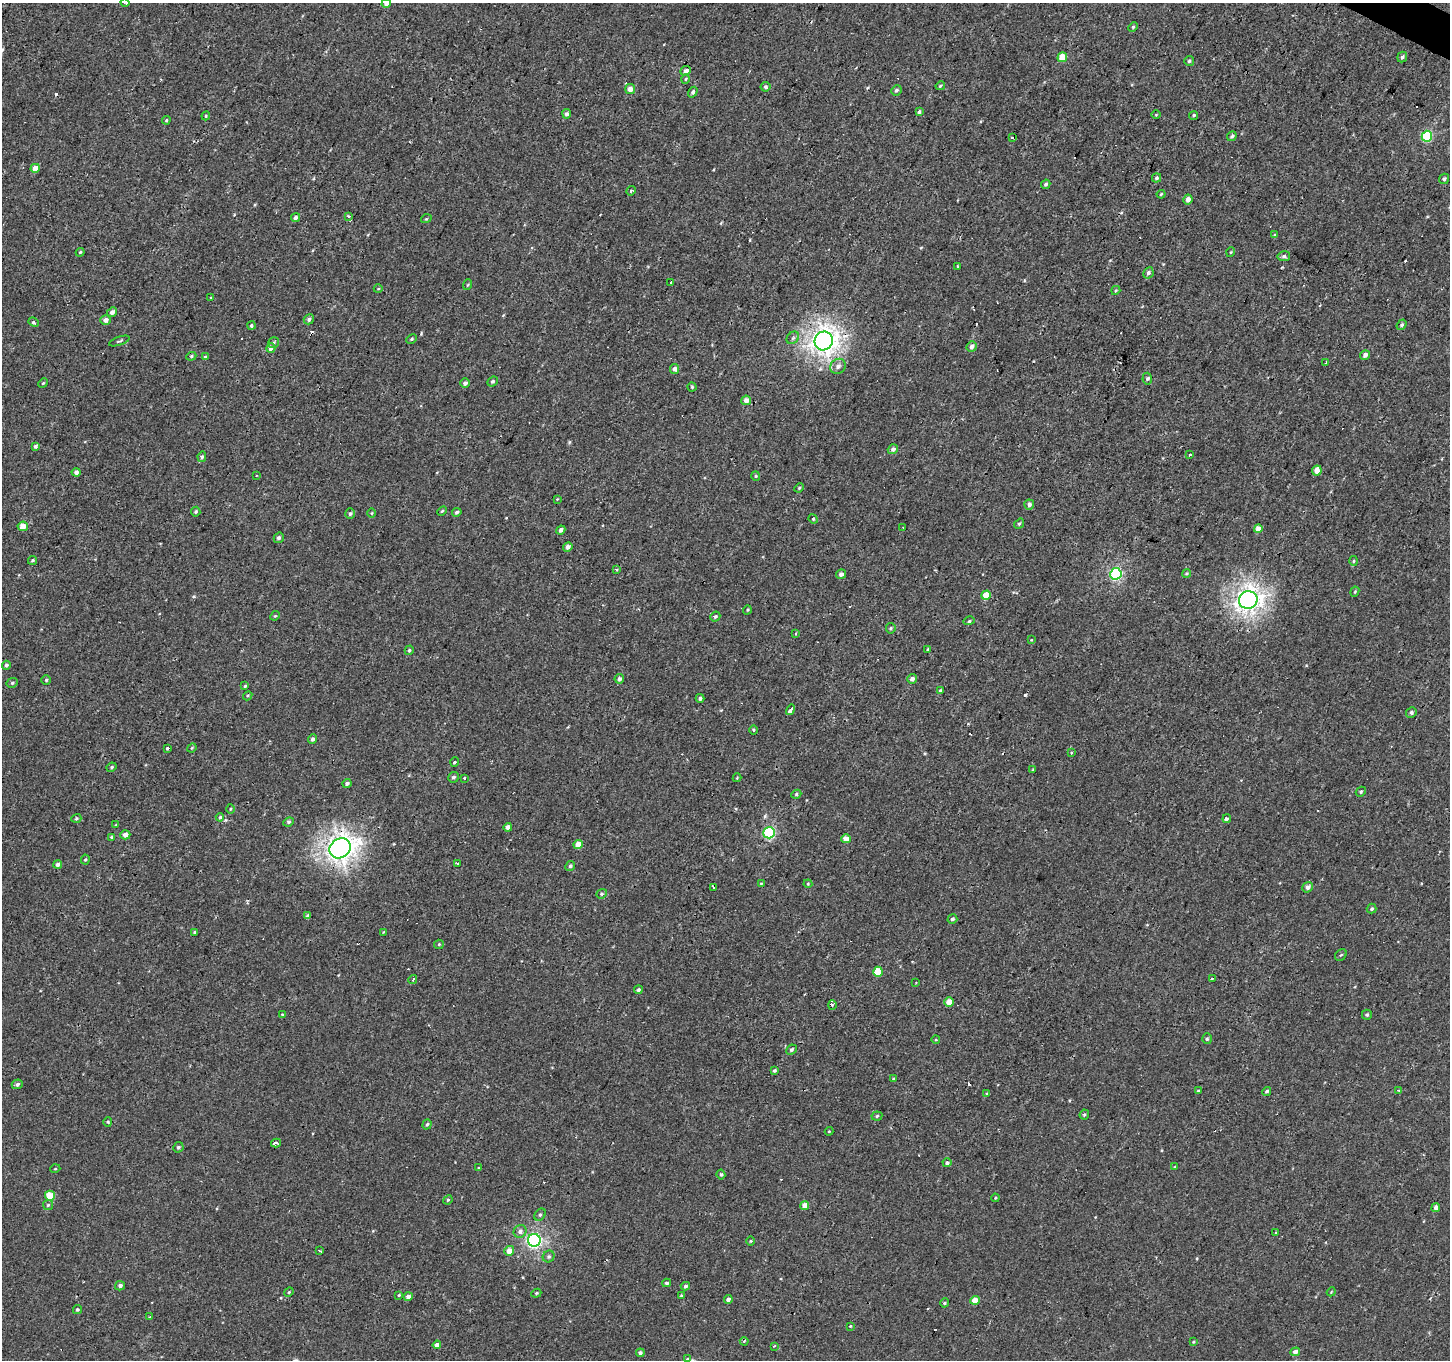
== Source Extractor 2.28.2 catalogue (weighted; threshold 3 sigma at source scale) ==
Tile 10 of 4 x 4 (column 2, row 3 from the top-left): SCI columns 1450-2897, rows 1617-2974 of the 5792 x 5881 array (HDU 1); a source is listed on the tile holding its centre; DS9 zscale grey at full resolution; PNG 1452 x 1362 px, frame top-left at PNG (2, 3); each listed source drawn as its Kron ellipse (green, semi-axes under 4 px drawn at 4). Shown black and unused: <1% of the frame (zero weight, under 2 of 3 exposures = <1% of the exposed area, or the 3 px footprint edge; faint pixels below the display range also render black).
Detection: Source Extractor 2.28.2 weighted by HDU 2 'WHT'; one run over the whole footprint, this tile lists its part. Background -5.20e-04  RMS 0.004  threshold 0.0181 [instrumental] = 3 sigma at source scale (4.5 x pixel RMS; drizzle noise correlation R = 1.50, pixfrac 1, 0.0396/0.0396 arcsec/px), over >= 5 px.
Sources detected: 255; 24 cosmic-ray / hot-pixel residue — neither listed nor drawn; the other 231 listed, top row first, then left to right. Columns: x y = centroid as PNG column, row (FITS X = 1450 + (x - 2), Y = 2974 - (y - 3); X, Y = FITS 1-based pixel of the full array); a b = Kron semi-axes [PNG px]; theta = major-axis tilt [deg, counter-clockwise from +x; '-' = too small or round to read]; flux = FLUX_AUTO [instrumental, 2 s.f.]
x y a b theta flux
125 3 4 2 - 0.74
386 3 5 4 - 2.4
1133 27 5 4 - 0.54
1062 57 5 4 - 8.3
1402 57 5 4 - 0.85
1189 61 5 5 - 0.71
685 71 5 5 - 2
686 79 5 3 - 0.36
940 86 5 3 - 0.53
765 87 5 4 - 0.98
630 89 5 5 - 2.7
896 90 5 4 - 0.87
693 92 6 4 57 0.86
919 112 4 3 - 0.82
567 114 5 4 - 1.2
1156 115 5 3 - 0.32
1194 115 5 4 - 0.65
206 116 4 4 - 0.44
166 120 4 4 - 0.53
1232 136 5 4 - 0.88
1427 136 5 5 - 30
1013 138 3 3 - 4.1
35 168 5 4 - 3.9
1157 178 4 4 - 0.72
1444 179 5 5 - 0.92
1046 184 5 4 - 0.71
631 191 5 3 - 0.6
1161 194 4 3 - 0.44
1188 199 5 4 - 2.5
295 217 5 4 - 1.1
349 217 3 3 - 1.1
426 219 5 3 - 0.36
1275 235 3 3 - 0.66
80 252 4 3 - 0.5
1231 252 5 3 - 0.34
1284 256 6 5 - 0.93
958 267 3 3 - 1.3
1148 273 6 5 - 1.1
671 283 3 3 - 1.4
467 285 5 3 - 0.42
378 289 4 3 - 0.28
1116 290 5 4 - 0.47
210 298 3 3 - 0.77
112 312 5 4 - 1.7
309 319 5 4 - 0.99
105 320 5 5 - 2.1
34 322 5 4 - 0.67
1402 325 6 4 52 0.75
251 326 4 4 - 0.76
793 338 7 5 45 0.89
412 339 5 4 - 0.55
119 341 11 3 19 0.62
824 341 9 9 - 300
274 343 5 5 - 0.67
972 347 6 5 - 1.4
271 348 5 4 - 1.9
1365 355 5 4 - 1.8
191 356 5 4 - 0.55
205 357 4 4 - 0.64
1326 362 4 2 - 0.42
838 366 8 7 - 2
675 369 5 4 - 1.6
1147 379 6 4 85 0.79
492 381 5 4 - 0.75
43 383 5 4 - 0.46
465 383 5 4 - 1.3
692 387 4 4 - 0.52
746 400 5 4 - 2.7
35 446 4 3 - 0.77
893 449 5 4 - 1.5
1190 455 3 3 - 1.2
202 457 5 4 - 0.79
1317 471 5 5 - 3.4
76 472 4 4 - 1.5
256 476 3 2 - 0.56
756 476 5 4 - 0.46
799 488 5 4 - 0.5
557 499 4 4 - 0.31
1029 505 5 4 - 1.5
442 511 5 3 - 0.46
196 512 5 4 - 0.61
457 512 5 4 - 0.93
372 513 5 3 - 0.33
350 514 5 4 - 0.73
813 519 5 4 - 0.47
1019 524 5 4 - 0.6
23 526 5 4 - 4.4
903 527 2 2 - 0.36
1258 529 4 4 - 3.5
561 530 5 4 - 1.2
279 538 5 4 - 0.92
568 547 5 4 - 1.7
32 560 4 4 - 0.57
1353 561 5 3 - 0.48
617 570 3 3 - 2.8
1187 573 4 3 - 0.44
841 574 5 4 - 1.7
1116 574 6 5 - 50
1355 592 5 4 - 0.46
986 595 5 4 - 6.4
1248 600 9 8 - 260
747 610 5 3 - 0.39
275 616 5 4 - 0.45
715 617 5 4 - 0.76
969 621 6 3 15 0.62
891 628 5 4 - 0.55
795 634 3 3 - 0.55
1031 640 4 3 - 0.29
928 649 4 3 - 0.51
409 650 5 4 - 0.79
6 665 4 4 - 0.91
619 679 5 4 - 1.3
912 679 5 4 - 1.6
46 680 5 5 - 0.58
12 683 6 4 27 0.64
245 686 4 3 - 0.56
940 690 4 4 - 0.59
248 696 5 4 - 0.51
700 698 4 4 - 1.1
791 710 5 3 - 8.2
1411 712 5 5 - 0.93
753 730 5 3 - 0.39
312 739 4 4 - 1.2
167 748 3 3 - 0.77
192 748 5 4 - 0.45
1071 753 4 3 - 0.52
455 762 5 3 - 1.1
112 767 5 3 - 0.57
1033 770 4 3 - 0.35
453 777 5 5 - 0.81
465 778 3 3 - 2.2
737 778 4 3 - 0.32
347 783 4 4 - 1.2
1361 792 5 4 - 0.58
796 794 5 4 - 0.57
230 809 5 3 - 0.37
220 817 4 4 - 0.54
76 818 5 4 - 0.55
1227 819 4 3 - 0.7
288 822 5 4 - 0.67
116 825 3 3 - 0.3
508 827 4 4 - 1.9
769 833 6 5 - 44
125 835 5 4 - 2
111 837 4 3 - 0.46
846 839 4 4 - 4.4
578 845 4 4 - 4.3
340 848 11 9 35 320
85 860 5 4 - 0.55
58 864 4 4 - 1.5
458 864 3 3 - 4.1
570 866 5 4 - 0.84
761 884 4 4 - 0.39
808 884 4 4 - 0.34
714 887 3 2 - 0.56
1307 887 6 5 - 1.7
602 894 5 4 - 0.66
1372 909 5 4 - 0.69
308 916 4 3 - 1.2
952 919 5 5 - 0.91
194 932 4 3 - 0.46
383 932 3 3 - 0.48
439 944 5 4 - 0.43
1341 955 6 5 - 0.58
878 972 5 4 - 9.6
1212 978 3 2 - 0.41
413 979 5 3 - 0.75
916 983 2 2 - 0.3
638 990 4 4 - 0.77
949 1002 4 4 - 5
832 1005 5 3 - 1.1
282 1015 4 4 - 0.54
1367 1015 5 5 - 0.74
1207 1039 5 4 - 0.67
936 1040 4 3 - 0.33
791 1050 5 4 - 0.77
775 1070 4 3 - 0.59
893 1079 4 3 - 0.47
17 1084 5 5 - 1
1198 1091 3 3 - 0.4
1267 1091 5 4 - 0.7
1399 1091 4 3 - 0.42
987 1094 4 3 - 0.59
1084 1115 5 4 - 0.64
877 1116 5 4 - 0.64
108 1122 5 3 - 0.42
427 1124 5 4 - 0.69
829 1131 4 4 - 0.37
276 1143 5 3 - 4.5
178 1147 5 5 - 0.77
947 1163 4 4 - 0.87
1175 1167 4 3 - 0.33
479 1168 3 3 - 0.36
55 1169 5 3 - 0.33
721 1174 5 4 - 0.76
50 1196 5 5 - 9
995 1198 4 3 - 0.37
448 1200 5 4 - 0.47
48 1205 5 5 - 0.59
805 1205 4 4 - 3.4
1436 1208 5 4 - 2.1
540 1215 7 5 49 0.87
520 1231 7 6 - 1.6
1276 1233 4 3 - 0.41
534 1240 6 6 - 91
750 1241 5 3 - 0.35
320 1251 4 2 - 0.67
509 1251 5 4 - 3.4
549 1256 6 5 - 0.94
667 1283 4 3 - 0.72
120 1286 5 4 - 1.3
685 1286 5 4 - 0.71
289 1292 5 4 - 0.45
1331 1292 4 3 - 0.32
536 1293 5 4 - 0.55
399 1295 4 3 - 0.42
681 1295 3 3 - 0.36
408 1297 4 4 - 1.8
728 1299 4 4 - 1.5
975 1300 5 4 - 5.3
945 1303 4 4 - 0.6
77 1310 5 4 - 0.66
150 1317 4 3 - 3.8
850 1326 3 3 - 0.37
744 1341 4 3 - 0.38
1193 1342 4 3 - 0.36
437 1345 4 4 - 2.2
774 1346 4 3 - 0.38
1295 1352 5 4 - 2
640 1353 4 4 - 0.91
688 1358 4 3 - 1.4
Overlapping masked pixels (flux is a lower limit): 2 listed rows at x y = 824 341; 340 848
Isophote crosses this tile's border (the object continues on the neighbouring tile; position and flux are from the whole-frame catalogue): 2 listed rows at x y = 125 3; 386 3